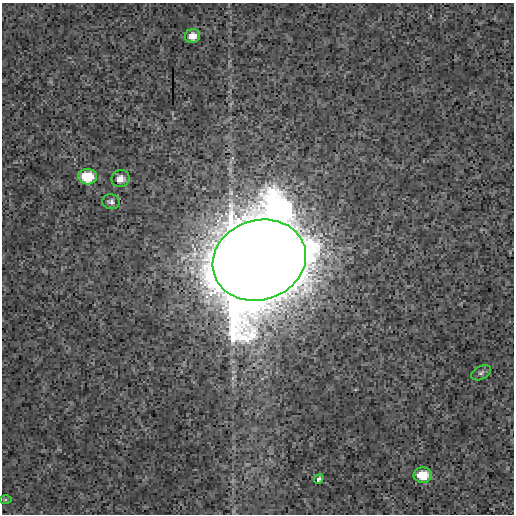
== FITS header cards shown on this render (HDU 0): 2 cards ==
NAXIS1  =                  512
NAXIS2  =                  512

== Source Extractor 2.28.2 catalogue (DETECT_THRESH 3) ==
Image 512 x 512 px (HDU 0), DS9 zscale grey, 1 PNG px = 1 image px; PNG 516 x 516 px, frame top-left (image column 1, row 512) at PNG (2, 3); each listed source drawn as its Kron ellipse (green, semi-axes under 4 px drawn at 4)
Background 5.33e-04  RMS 0.0031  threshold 0.00916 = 3 sigma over >= 5 px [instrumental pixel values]
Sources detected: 9; all 9 listed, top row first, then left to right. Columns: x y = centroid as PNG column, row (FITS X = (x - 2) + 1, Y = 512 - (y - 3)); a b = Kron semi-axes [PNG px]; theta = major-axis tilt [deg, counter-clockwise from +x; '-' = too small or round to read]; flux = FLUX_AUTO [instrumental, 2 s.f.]
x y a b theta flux
192 36 8 7 - 1.7
88 177 9 8 - 8.3
120 179 9 8 - 1.5
111 202 9 7 -13 0.72
259 260 47 40 18 8200
481 373 10 6 29 0.58
423 475 9 7 6 5.9
319 479 5 3 - 0.57
5 500 6 4 0 0.27